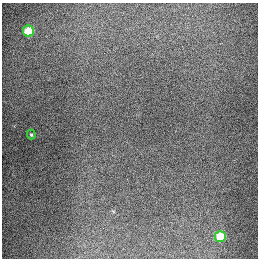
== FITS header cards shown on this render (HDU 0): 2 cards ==
NAXIS1  =                  256
NAXIS2  =                  256

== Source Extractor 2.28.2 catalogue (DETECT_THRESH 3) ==
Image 256 x 256 px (HDU 0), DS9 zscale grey, 1 PNG px = 1 image px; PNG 260 x 260 px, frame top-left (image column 1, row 256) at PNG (2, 3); each listed source drawn as its Kron ellipse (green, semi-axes under 4 px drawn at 4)
Background 1290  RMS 26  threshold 79.4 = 3 sigma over >= 5 px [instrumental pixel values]
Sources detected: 3; all 3 listed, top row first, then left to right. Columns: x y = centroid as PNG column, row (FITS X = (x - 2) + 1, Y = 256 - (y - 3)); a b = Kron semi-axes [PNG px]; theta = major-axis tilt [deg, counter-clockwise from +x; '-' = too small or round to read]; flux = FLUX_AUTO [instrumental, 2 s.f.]
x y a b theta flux
29 31 5 5 - 93000
31 135 5 4 - 2300
220 237 5 5 - 76000